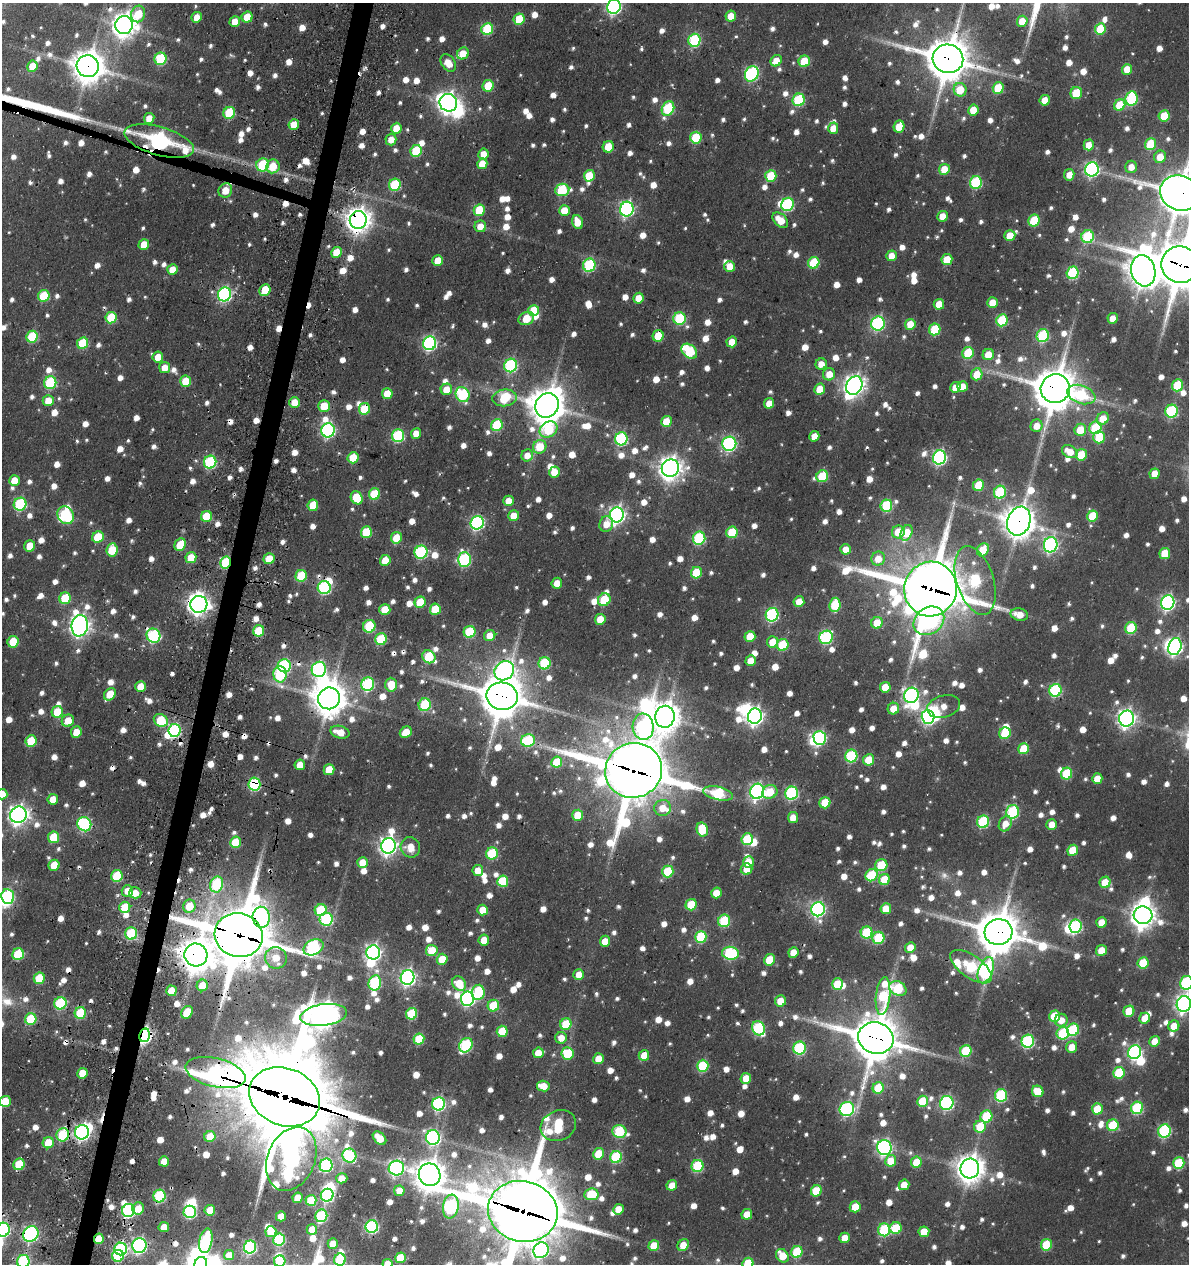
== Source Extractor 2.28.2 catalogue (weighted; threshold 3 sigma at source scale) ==
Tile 7 of 4 x 4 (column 3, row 2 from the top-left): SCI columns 2633-3819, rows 2685-3946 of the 5383 x 5369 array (HDU 1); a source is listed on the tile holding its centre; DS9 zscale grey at full resolution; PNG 1191 x 1266 px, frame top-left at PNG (2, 3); each listed source drawn as its Kron ellipse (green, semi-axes under 4 px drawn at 4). Shown black and unused: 2% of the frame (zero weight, under 3 of 4 exposures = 11% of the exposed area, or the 3 px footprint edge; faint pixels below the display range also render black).
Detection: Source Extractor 2.28.2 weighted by HDU 2 'WHT'; one run over the whole footprint, this tile lists its part. Background 0.199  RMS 0.014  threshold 0.0608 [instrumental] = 3 sigma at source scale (4.5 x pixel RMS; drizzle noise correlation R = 1.50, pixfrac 1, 0.05/0.05 arcsec/px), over >= 5 px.
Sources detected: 1450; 7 too faint to see at this stretch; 31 inside a brighter object's white glare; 27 cosmic-ray / hot-pixel residue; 2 long thin detections or spike segments (spike, bleed or trail) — neither listed nor drawn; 20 inside a brighter listed object's ellipse — not listed separately; of the other 1363, all 500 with FLUX_AUTO >= 17.5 (the completeness limit of this list) listed and drawn (863 fainter detections not listed), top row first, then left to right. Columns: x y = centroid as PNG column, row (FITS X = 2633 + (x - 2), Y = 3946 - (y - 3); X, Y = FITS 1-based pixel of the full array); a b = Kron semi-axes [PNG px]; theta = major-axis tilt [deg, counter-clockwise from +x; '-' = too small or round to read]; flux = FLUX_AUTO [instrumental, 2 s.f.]
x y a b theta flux
614 7 7 6 - 370
138 14 8 7 - 44
731 16 5 5 - 24
197 17 5 5 - 17
247 17 6 5 - 40
519 19 6 5 - 57
1022 21 5 5 - 27
235 22 5 5 - 25
124 25 9 8 - 1400
487 29 6 6 - 100
1100 29 6 5 - 60
694 40 6 6 - 140
463 53 6 5 - 26
161 59 6 6 - 120
948 59 15 14 - 4700
776 61 6 5 - 25
804 61 6 5 - 52
448 63 9 6 -53 22
32 66 5 5 - 31
88 66 11 11 - 2600
1127 69 5 5 - 28
752 74 8 6 60 210
488 86 6 5 - 44
998 88 6 5 - 54
960 90 7 6 - 39
1076 93 6 5 - 52
1131 99 7 6 - 120
799 100 6 6 - 120
1045 100 5 5 - 28
448 103 9 8 - 910
1120 105 6 5 - 51
668 108 7 6 - 120
973 110 5 5 - 29
229 113 6 5 - 97
1164 116 5 5 - 46
149 118 5 5 - 21
294 125 5 5 - 36
899 127 6 5 - 34
396 128 5 5 - 33
833 128 6 5 - 20
696 138 6 5 - 82
391 139 6 5 - 21
159 141 36 14 -16 960
1151 144 6 5 - 66
1089 145 5 5 - 24
608 147 6 5 - 39
416 151 6 5 - 84
483 154 5 5 - 21
1160 157 6 6 - 26
482 164 5 5 - 28
263 165 6 6 - 94
273 166 7 6 - 32
1131 167 6 6 - 18
944 169 5 5 - 33
1092 169 7 7 - 330
1069 175 6 5 - 19
589 176 6 5 - 53
771 176 6 5 - 60
976 182 6 6 - 140
395 185 6 5 - 89
225 190 7 6 - 27
562 190 7 6 - 110
1180 193 20 17 -23 4600
787 204 7 6 - 160
627 209 7 6 - 370
479 210 6 5 - 61
564 210 5 5 - 31
942 216 5 5 - 23
358 220 9 8 - 1500
780 220 9 6 -44 31
1034 220 6 5 - 70
577 222 7 5 -69 28
480 226 6 6 - 19
1010 235 5 5 - 31
1088 237 6 6 - 120
144 245 5 5 - 32
336 252 5 5 - 36
892 256 5 5 - 21
438 260 5 5 - 29
947 260 5 5 - 51
814 263 6 5 - 75
589 265 6 6 - 150
1180 265 19 18 - 6500
730 266 5 5 - 26
172 270 5 5 - 24
1143 271 16 12 -74 2400
1073 273 6 6 - 130
265 290 6 5 - 49
225 294 7 6 - 280
44 296 6 5 - 70
638 298 5 5 - 22
992 303 5 5 - 26
939 304 5 5 - 30
534 310 5 5 - 51
111 318 6 5 - 68
526 318 8 6 27 40
1113 318 5 5 - 20
679 319 6 6 - 110
1002 320 6 5 - 89
878 324 7 6 - 230
910 324 5 5 - 33
935 329 6 5 - 66
658 336 6 5 - 38
1043 336 6 6 - 140
32 337 6 5 - 91
732 342 5 5 - 27
83 343 6 5 - 70
430 343 7 6 - 300
689 351 9 6 -42 100
968 353 6 5 - 67
988 355 6 5 - 28
158 357 5 5 - 25
821 364 6 5 - 19
511 365 7 6 - 170
165 367 5 5 - 20
829 374 6 6 - 22
977 374 6 5 - 36
186 381 5 5 - 42
50 383 6 6 - 130
1178 385 6 5 - 82
854 386 10 7 59 940
962 386 5 5 - 23
955 387 6 5 - 20
446 389 6 5 - 25
820 389 5 5 - 32
1055 389 15 14 - 4600
387 394 5 5 - 30
463 395 8 6 -60 130
1081 395 14 9 -20 87
505 398 12 8 7 71
48 401 5 5 - 25
295 402 5 5 - 27
769 403 5 5 - 23
547 405 13 11 54 3100
324 406 6 5 - 39
364 409 6 5 - 61
1172 411 6 6 - 160
1103 418 6 5 - 25
666 421 5 5 - 35
497 425 6 5 - 88
1037 426 6 6 - 18
1095 428 6 6 - 84
328 430 7 6 - 320
548 430 9 7 34 87
1080 430 6 6 - 35
416 433 5 5 - 21
398 436 6 6 - 150
814 436 5 5 - 19
1099 437 6 6 - 56
621 439 6 6 - 190
729 444 7 7 - 300
540 447 7 6 - 42
1070 452 8 6 -30 23
527 455 6 5 - 18
1081 455 6 5 - 53
939 457 7 6 - 310
353 458 5 5 - 49
210 462 6 6 - 170
670 468 9 8 - 1300
554 472 5 5 - 26
1155 474 5 5 - 23
822 476 6 5 - 72
14 480 5 5 - 24
978 485 6 5 - 47
1000 492 6 6 - 110
374 494 6 5 - 70
357 498 7 5 -63 54
508 501 5 5 - 19
20 504 6 6 - 160
313 505 6 5 - 38
886 506 6 6 - 110
66 515 9 7 -54 160
617 515 7 7 - 550
514 516 5 5 - 28
1093 516 6 5 - 53
207 517 5 5 - 66
1019 521 15 11 69 2500
477 523 7 6 - 280
606 524 8 7 - 19
366 532 6 5 - 67
732 532 6 5 - 64
898 532 6 6 - 30
906 533 8 5 69 47
98 537 6 5 - 57
396 538 5 5 - 38
699 538 6 6 - 150
180 545 6 5 - 40
1051 545 7 6 - 360
30 546 5 5 - 33
845 549 5 5 - 20
112 550 6 5 - 62
983 550 7 5 57 48
421 552 6 6 - 160
1165 553 5 5 - 48
191 558 5 5 - 41
269 559 5 5 - 37
464 559 7 6 - 190
878 559 7 6 - 23
385 560 5 5 - 38
226 562 6 5 - 100
696 573 6 5 - 60
301 576 6 5 - 69
975 580 35 18 -73 200
557 583 5 5 - 20
324 588 6 6 - 180
930 589 27 26 - 9100
65 598 6 5 - 65
604 600 6 6 - 55
420 602 5 5 - 45
799 602 5 5 - 24
1168 602 7 6 - 380
199 604 8 8 - 830
835 605 7 5 85 67
435 609 5 5 - 55
385 610 5 5 - 35
1019 614 9 6 -13 20
772 615 7 6 - 220
600 619 5 5 - 33
929 621 16 13 35 340
877 623 6 5 - 28
80 626 11 8 81 890
369 626 6 6 - 75
1131 628 6 5 - 81
259 631 6 5 - 67
469 632 6 6 - 83
153 636 7 6 - 190
490 636 6 5 - 22
750 636 5 5 - 35
826 637 7 6 - 170
381 639 6 5 - 81
13 642 6 5 - 52
772 642 6 5 - 29
783 645 6 5 - 70
1175 647 9 6 72 410
429 657 7 6 - 82
751 661 5 5 - 22
545 663 6 6 - 100
284 666 6 6 - 160
319 669 8 7 - 260
504 671 10 9 - 560
280 674 8 6 -90 140
368 684 7 6 - 170
391 685 7 6 - 35
141 686 5 5 - 25
885 687 5 5 - 27
1055 690 6 6 - 170
110 694 6 5 - 41
911 695 8 7 - 330
502 696 16 13 -11 4900
329 698 11 10 - 2800
425 705 6 6 - 110
944 706 17 11 16 18
893 709 6 5 - 24
57 712 6 5 - 48
755 716 8 7 - 580
665 717 11 9 78 2100
928 717 7 6 - 290
1127 719 8 7 - 650
161 720 7 6 - 60
68 721 6 6 - 27
643 727 13 10 -84 230
174 730 6 6 - 220
76 732 6 5 - 24
340 732 9 6 -15 24
406 732 6 5 - 30
1005 733 6 5 - 68
820 738 7 6 - 220
31 741 6 5 - 55
528 741 7 6 - 120
1024 749 5 5 - 49
851 756 6 6 - 130
869 760 6 5 - 36
557 762 6 5 - 48
300 765 5 5 - 23
329 770 5 5 - 36
634 770 28 27 - 10000
1067 774 6 5 - 80
1097 779 5 5 - 25
254 784 6 6 - 170
757 791 8 7 - 410
770 792 8 6 30 38
718 793 15 6 -13 130
792 793 6 6 - 190
2 794 5 5 - 23
53 799 5 5 - 24
825 803 5 5 - 48
663 808 8 8 - 24
1013 812 7 6 - 160
18 815 8 8 - 780
578 815 5 5 - 35
793 818 5 5 - 22
983 822 6 6 - 140
84 824 7 6 - 210
1005 824 8 6 60 19
1052 824 5 5 - 20
702 829 7 5 -76 59
53 837 6 5 - 52
747 839 6 5 - 73
236 842 5 5 - 49
388 846 8 7 - 670
410 847 10 9 - 23
1073 850 5 5 - 40
492 853 6 5 - 94
362 862 5 5 - 22
748 862 6 5 - 26
54 865 5 5 - 36
881 865 6 6 - 69
747 869 6 5 - 18
478 871 5 5 - 22
668 872 6 5 - 75
872 875 6 5 - 74
117 876 6 5 - 87
884 879 5 5 - 48
503 881 5 5 - 60
1105 882 5 5 - 33
217 884 8 6 72 110
127 891 6 5 - 22
135 893 6 5 - 22
716 893 5 5 - 27
8 896 7 6 - 180
691 905 6 5 - 55
189 906 6 6 - 37
125 907 6 5 - 53
818 909 7 6 - 350
886 909 5 5 - 29
321 910 6 6 - 87
483 910 5 5 - 27
1143 915 9 9 - 1400
261 917 10 8 -88 260
326 919 6 6 - 150
724 921 6 6 - 98
1101 922 5 5 - 23
1076 926 7 6 - 190
998 932 14 13 - 4500
131 933 6 6 - 100
867 933 6 6 - 86
239 935 24 22 -17 13000
701 937 6 5 - 99
878 938 6 6 - 86
484 940 5 5 - 25
605 941 5 5 - 21
313 947 10 7 28 240
910 947 5 5 - 22
432 950 6 5 - 45
1101 950 5 5 - 32
373 952 7 7 - 500
793 952 5 5 - 21
730 953 8 6 -7 150
18 954 6 5 - 84
196 955 12 11 - 2500
276 958 11 10 - 23
442 959 5 5 - 37
769 960 5 5 - 50
1143 963 6 5 - 54
971 967 24 11 -35 170
986 970 13 7 70 270
579 974 5 5 - 18
407 977 7 7 - 460
39 978 6 5 - 64
375 983 7 6 - 170
459 983 8 6 -59 38
1186 983 7 6 - 170
837 984 6 5 - 44
202 985 6 5 - 30
898 988 9 7 -27 110
171 991 5 5 - 35
478 992 7 6 - 91
883 996 19 7 84 110
468 999 7 6 - 290
780 1001 5 5 - 26
60 1003 6 6 - 110
1184 1004 8 7 - 590
493 1006 6 5 - 56
1129 1011 5 5 - 40
187 1012 7 5 59 44
80 1013 6 5 - 81
411 1014 6 5 - 85
324 1015 23 10 8 1800
1054 1016 5 5 - 50
1145 1018 5 5 - 22
31 1019 6 5 - 75
1061 1020 6 6 - 20
566 1024 6 5 - 62
1174 1026 6 5 - 25
758 1028 7 6 - 160
1073 1030 6 6 - 120
502 1031 6 5 - 51
1063 1033 6 6 - 96
145 1035 7 5 77 390
561 1038 6 5 - 18
876 1038 18 15 -17 5400
419 1039 5 5 - 59
1028 1041 6 6 - 190
1155 1041 5 5 - 24
466 1045 7 6 - 140
1072 1047 6 5 - 23
800 1048 6 6 - 150
966 1051 6 5 - 85
1135 1052 7 6 - 280
538 1053 5 5 - 23
568 1053 6 6 - 71
644 1055 5 5 - 31
598 1059 5 5 - 31
703 1066 6 5 - 95
82 1073 5 5 - 34
215 1073 31 14 -13 400
1119 1073 6 5 - 78
746 1078 5 5 - 24
543 1086 6 5 - 28
878 1088 6 5 - 64
1038 1091 6 5 - 41
1001 1095 6 6 - 150
284 1097 36 28 -21 21000
5 1101 5 5 - 50
923 1101 5 5 - 60
947 1103 7 6 - 240
439 1104 7 6 - 220
1137 1108 6 6 - 140
847 1109 7 7 - 250
1097 1109 5 5 - 44
986 1117 6 5 - 78
1113 1125 6 5 - 73
558 1126 18 15 23 130
980 1127 6 5 - 48
619 1131 7 6 - 100
1164 1131 6 6 - 190
82 1132 7 7 - 430
63 1135 7 6 - 110
210 1137 5 5 - 32
433 1137 7 7 - 320
379 1138 8 5 -47 30
48 1143 5 5 - 39
884 1148 7 7 - 390
599 1154 5 5 - 45
349 1156 7 6 - 120
616 1157 6 6 - 110
291 1159 33 23 67 660
164 1161 5 5 - 22
891 1161 6 5 - 36
916 1162 5 5 - 38
1179 1163 6 5 - 85
19 1164 6 5 - 64
326 1165 7 6 - 200
697 1166 6 6 - 110
396 1168 8 7 - 390
970 1168 10 9 - 1800
430 1175 11 11 - 2200
342 1178 6 5 - 18
672 1185 5 5 - 23
904 1185 5 5 - 21
399 1191 5 5 - 23
816 1191 6 5 - 56
591 1194 7 6 - 63
327 1195 6 6 - 210
159 1196 6 6 - 150
298 1198 5 5 - 25
311 1200 5 5 - 58
451 1207 12 8 81 220
855 1207 5 5 - 37
138 1209 6 5 - 28
618 1209 5 5 - 24
210 1210 5 5 - 29
128 1211 7 6 - 230
523 1211 35 30 -14 12000
190 1212 6 6 - 170
747 1214 5 5 - 28
281 1216 5 5 - 19
321 1216 6 6 - 130
164 1227 5 5 - 20
372 1227 6 6 - 230
896 1228 6 5 - 65
3 1230 7 6 - 280
312 1230 5 5 - 30
884 1230 6 6 - 140
271 1232 5 5 - 32
924 1232 5 5 - 31
31 1234 8 7 - 300
845 1238 5 5 - 24
99 1239 5 5 - 36
279 1240 6 6 - 140
206 1241 12 6 79 130
333 1244 5 5 - 27
683 1245 6 5 - 26
1046 1245 6 5 - 62
139 1246 7 7 - 360
654 1246 5 5 - 37
250 1247 6 6 - 200
121 1249 6 6 - 160
541 1250 8 7 - 290
797 1252 6 5 - 81
229 1255 5 5 - 20
118 1256 6 6 - 110
782 1256 7 6 - 36
400 1258 5 5 - 48
340 1260 6 5 - 90
23 1261 6 6 - 170
280 1261 5 5 - 70
201 1264 7 6 - 630
387 1264 5 5 - 21
748 1264 6 5 - 75
Overlapping masked pixels (flux is a lower limit): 43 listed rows (the first 20) at x y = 948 59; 88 66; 159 141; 1180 193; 358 220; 1180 265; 1143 271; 225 294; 658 336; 1055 389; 364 409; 1019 521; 226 562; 930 589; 199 604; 259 631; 284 666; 280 674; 502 696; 329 698
Isophote crosses this tile's border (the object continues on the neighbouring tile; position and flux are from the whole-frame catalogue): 16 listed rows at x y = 614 7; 1180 193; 1180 265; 2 794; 8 896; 1186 983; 1184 1004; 5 1101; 523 1211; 3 1230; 340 1260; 23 1261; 280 1261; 201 1264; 387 1264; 748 1264